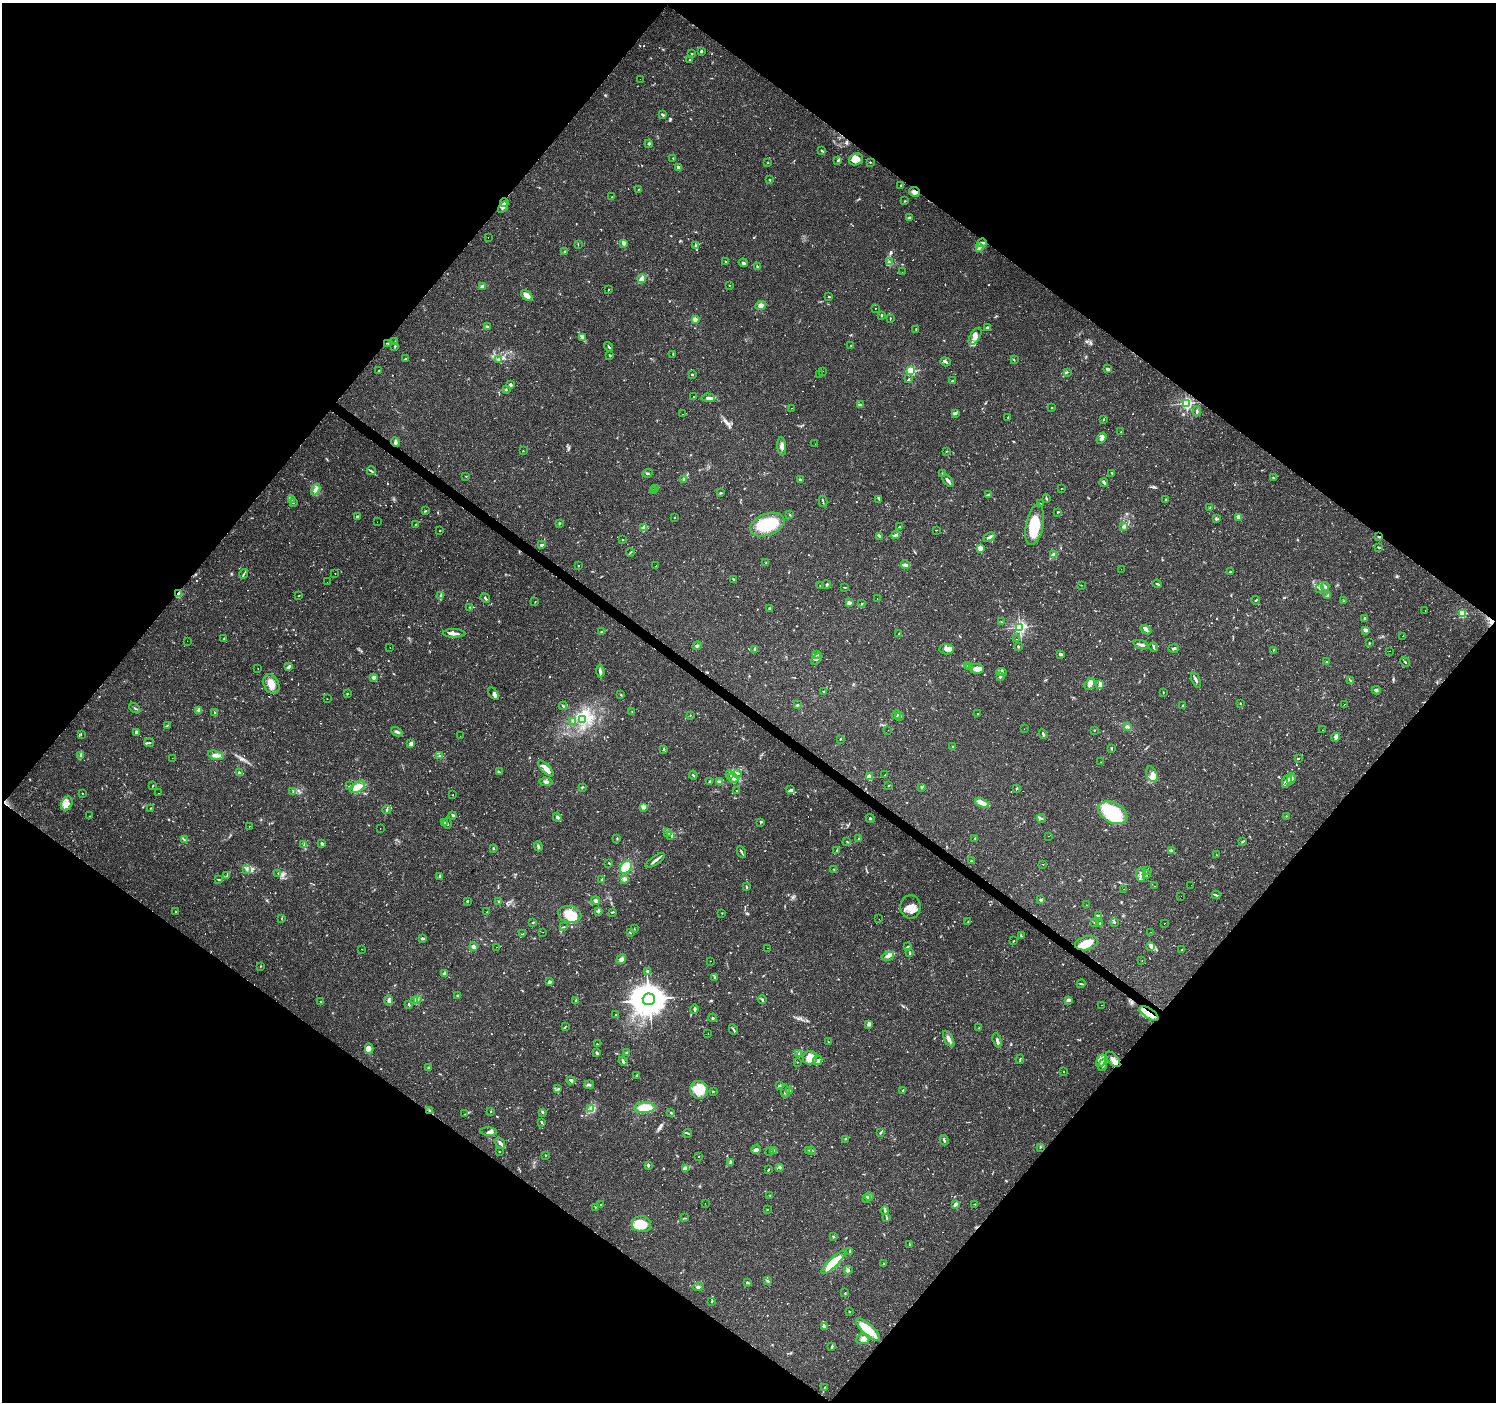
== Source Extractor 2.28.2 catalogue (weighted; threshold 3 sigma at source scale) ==
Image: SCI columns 5-5978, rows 240-5837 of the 5978 x 6011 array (HDU 1 of 3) = the unmasked area's bounding box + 8 px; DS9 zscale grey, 4 x 4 block average (1 PNG px = mean of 4 x 4 image px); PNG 1498 x 1404 px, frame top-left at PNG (2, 3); each listed source drawn as its Kron ellipse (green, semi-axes under 4 px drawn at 4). Shown black and unused: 50% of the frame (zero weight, under 2 of 3 exposures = <1% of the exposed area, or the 3 px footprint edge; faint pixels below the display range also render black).
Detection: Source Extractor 2.28.2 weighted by HDU 2 'WHT'. Background 0.0292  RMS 0.0028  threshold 0.0125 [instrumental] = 3 sigma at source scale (4.5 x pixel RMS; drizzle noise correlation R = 1.50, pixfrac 1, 0.0396/0.0396 arcsec/px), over >= 5 px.
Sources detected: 993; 6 too faint to see at this stretch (4 x 4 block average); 4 inside a brighter object's white glare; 32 cosmic-ray / hot-pixel residue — neither listed nor drawn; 24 coinciding with a brighter row at this scale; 51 inside a brighter listed object's ellipse — not listed separately; of the other 876, all 500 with FLUX_AUTO >= 0.793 (the completeness limit of this list) listed and drawn (376 fainter detections not listed), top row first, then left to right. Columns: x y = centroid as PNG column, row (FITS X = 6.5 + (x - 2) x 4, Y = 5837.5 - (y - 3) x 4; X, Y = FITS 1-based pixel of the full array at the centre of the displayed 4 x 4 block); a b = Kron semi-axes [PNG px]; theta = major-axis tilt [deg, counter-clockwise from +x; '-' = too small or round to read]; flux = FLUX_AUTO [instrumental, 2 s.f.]
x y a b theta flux
701 51 3 2 - 2.1
692 54 2 2 - 1.2
690 60 3 2 - 1
640 79 2 2 - 1.7
663 115 3 2 - 2.9
649 144 4 2 - 1.4
822 151 3 2 - 1.8
673 158 2 2 - 0.98
856 159 7 5 30 20
838 160 3 2 - 2
870 162 2 2 - 0.96
767 163 2 2 - 0.83
678 168 3 3 - 5.5
769 180 2 2 - 1.7
901 185 3 2 - 2
638 190 2 2 - 0.83
914 192 5 5 - 7.1
612 197 2 2 - 0.93
905 201 2 2 - 1.2
504 202 4 3 - 5.6
503 207 6 3 62 5.3
910 217 3 2 - 1.8
488 237 2 2 - 2.4
624 243 3 3 - 8
982 243 5 3 - 4.9
578 244 3 2 - 0.9
696 245 3 3 - 2.8
979 247 4 3 - 2.7
565 251 4 2 - 2.6
726 261 2 2 - 0.99
889 262 3 2 - 1.5
743 263 4 2 - 2.2
757 267 3 2 - 1.7
902 272 2 2 - 0.99
642 279 4 3 - 16
729 285 2 2 - 1
482 287 3 3 - 3.4
608 290 2 2 - 0.93
527 296 7 3 -43 15
829 297 2 2 - 1.5
761 306 6 4 24 7.6
875 308 2 2 - 2.2
882 315 3 2 - 2.4
890 318 3 2 - 0.81
695 319 2 2 - 22
487 327 3 3 - 2
987 327 4 2 - 2.5
916 329 2 2 - 0.87
975 336 9 5 59 9.1
582 337 4 3 - 3.4
395 341 3 2 - 1.3
388 343 3 2 - 1.2
851 345 2 2 - 0.99
395 346 3 2 - 1.9
608 347 5 2 - 2.2
673 354 3 2 - 1
610 356 3 2 - 1.6
405 359 3 2 - 1.6
499 359 4 3 - 2.8
1014 360 3 2 - 1.1
946 362 5 2 - 2.9
1107 369 4 3 - 2.9
379 370 3 2 - 1.1
823 371 2 2 - 1.4
911 371 2 2 - 130
1067 372 2 2 - 1.2
692 375 3 2 - 2
820 375 2 2 - 2.1
909 379 3 2 - 1.4
953 381 3 2 - 2.2
510 384 3 2 - 3.1
506 389 3 2 - 1.3
693 397 2 2 - 1.5
708 398 6 3 -4 6.1
1186 403 3 2 - 220
860 405 4 2 - 7.1
1052 407 2 2 - 0.88
792 408 2 2 - 1.3
1197 411 5 2 - 2.2
955 413 4 2 - 3.1
683 414 2 2 - 1.2
1008 418 2 2 - 0.93
1103 419 3 2 - 1.1
1121 432 2 2 - 0.8
1102 438 6 3 55 6.4
395 442 5 2 - 2.7
815 444 2 2 - 0.93
782 446 9 4 -85 7.6
523 451 2 2 - 0.85
946 451 2 2 - 0.91
371 471 4 2 - 2.1
943 473 2 2 - 1.1
647 474 5 2 - 1.9
1112 474 3 2 - 0.86
466 476 2 2 - 0.88
1273 478 3 2 - 0.98
684 479 3 2 - 2.2
800 480 2 2 - 10
948 481 7 2 -52 5.9
1104 482 4 2 - 5.5
1061 488 2 2 - 0.88
316 489 6 3 62 5.7
656 489 3 2 - 2.5
653 491 2 2 - 0.9
721 493 3 2 - 1.4
989 495 4 3 - 3.2
292 499 3 2 - 1.8
879 499 3 2 - 1.5
1046 499 4 2 - 1.8
1166 499 2 2 - 1.7
823 501 6 2 -75 1.8
293 503 2 2 - 1.1
1041 504 4 2 - 1.6
1210 508 2 2 - 0.83
426 511 3 2 - 1.6
1057 512 2 2 - 0.87
790 515 3 2 - 1.1
357 516 3 2 - 2.1
1239 517 2 2 - 21
674 518 2 2 - 1
1216 518 3 2 - 1.3
377 522 2 2 - 1.2
559 523 2 2 - 4.9
416 524 3 2 - 0.98
767 525 18 11 21 87
1035 525 21 8 79 63
900 526 2 2 - 1.4
644 527 3 3 - 3.7
1123 527 4 3 - 2.5
936 530 3 2 - 0.88
440 531 2 2 - 1
896 535 4 3 - 3.8
879 536 4 3 - 2.6
989 537 6 2 25 4.3
1379 537 3 2 - 2.3
623 540 2 2 - 1.3
541 545 3 2 - 3.5
1378 547 4 2 - 1.4
980 548 2 2 - 36
630 552 4 2 - 1.2
1054 555 4 3 - 12
766 563 4 2 - 1.1
905 564 4 3 - 3.7
578 566 2 2 - 1.4
656 566 2 2 - 1.7
1121 569 2 2 - 1.7
1230 571 3 2 - 1.6
335 573 2 2 - 3
244 574 5 2 - 2.2
733 579 3 2 - 3.4
327 582 2 2 - 0.91
1157 584 4 2 - 2.3
820 585 2 2 - 0.92
826 585 4 2 - 2
1081 585 2 2 - 0.81
1325 586 4 2 - 2.9
844 587 3 2 - 1
1320 588 3 2 - 1.7
178 594 2 2 - 39
299 595 2 2 - 0.97
441 595 2 2 - 1.3
1327 596 3 2 - 2.7
485 598 5 2 - 2.8
877 599 2 2 - 1.3
1256 600 4 2 - 1.7
1343 601 2 2 - 0.83
535 602 2 2 - 0.85
849 603 3 2 - 8.1
862 603 2 2 - 0.84
470 607 2 2 - 0.98
770 608 3 2 - 1.7
1425 610 2 2 - 2.9
1462 613 2 2 - 88
1365 618 3 2 - 2.6
1001 622 3 2 - 0.96
1020 627 3 2 - 300
1146 630 6 3 -28 4.2
1366 630 4 3 - 4.9
602 632 3 2 - 1.7
454 633 11 3 -1 6.8
899 634 2 2 - 0.9
1403 636 2 2 - 2.2
223 639 2 2 - 1.1
1016 639 2 2 - 1.1
187 641 2 2 - 1.8
1369 643 3 2 - 1
1141 645 8 3 -18 6
697 646 5 3 - 2.9
1018 646 3 2 - 1.9
1153 647 5 2 - 2.4
390 648 2 2 - 1.1
1173 648 5 2 - 3.5
755 649 4 2 - 3.1
947 649 7 5 -4 9.6
1273 650 2 2 - 1
1390 651 2 2 - 5.7
817 654 2 2 - 1.2
1061 654 3 2 - 4.9
817 659 6 2 45 3.6
1327 662 3 2 - 1.4
1405 662 5 2 - 1.9
967 666 3 3 - 2.5
970 666 3 2 - 1.4
289 667 4 2 - 4.5
258 669 2 2 - 1.2
976 669 7 4 -5 8.9
600 671 6 3 -84 4.1
1001 672 5 3 - 2.8
1000 676 3 3 - 2.4
374 677 2 2 - 16
1196 680 8 2 -69 4.6
1350 680 3 2 - 0.98
271 684 10 7 -63 16
1090 684 6 4 60 14
1099 684 4 3 - 3.7
1376 690 4 3 - 2.8
824 691 2 2 - 1.4
1163 692 2 2 - 1.1
347 694 2 2 - 2.8
493 694 7 3 -52 4.6
621 695 2 2 - 0.93
327 699 2 2 - 0.88
1240 703 2 2 - 1.3
797 705 3 2 - 1.6
1183 705 3 2 - 1.4
1344 705 2 2 - 6
563 706 4 2 - 1.5
135 708 6 2 -38 2
199 710 3 3 - 5.6
215 712 3 2 - 1.5
632 712 3 2 - 0.82
978 714 2 2 - 1.5
690 715 2 2 - 0.81
896 715 5 3 - 3.4
899 717 3 2 - 1.9
583 719 3 2 - 2
573 721 4 2 - 2.4
167 725 2 2 - 1
1127 726 3 3 - 3.2
1024 729 2 2 - 1.1
888 730 2 2 - 0.85
1094 730 2 2 - 0.9
1323 730 2 2 - 2.2
136 732 2 2 - 5.2
397 732 6 3 -30 5.1
81 734 4 2 - 0.79
1043 734 5 2 - 2.2
460 736 2 2 - 0.84
1336 737 4 3 - 4.9
840 739 2 2 - 1.1
149 743 5 2 - 2
411 744 3 3 - 6.7
953 747 3 2 - 1.4
1111 748 3 2 - 1.4
664 750 3 2 - 1.7
80 755 3 2 - 2
216 755 8 4 -19 7.5
439 756 3 2 - 2.3
172 758 2 2 - 1.5
1299 758 2 2 - 7.8
1101 762 2 2 - 1.2
546 768 10 3 -45 18
239 772 4 2 - 1.8
499 772 4 2 - 1.1
737 773 4 2 - 3.9
730 774 3 2 - 1.4
1152 774 8 5 -68 8.9
693 775 4 2 - 1.9
885 775 2 2 - 1.6
869 777 2 2 - 42
733 778 5 3 - 4.1
1291 779 5 3 - 3.5
1287 780 7 2 63 5.5
709 781 3 2 - 0.88
546 782 6 3 -4 5.4
719 782 4 3 - 4.1
153 786 2 2 - 1.1
349 786 2 2 - 0.84
888 786 2 2 - 1.4
357 787 8 5 30 33
582 787 2 2 - 1.9
921 787 3 2 - 1.3
791 789 3 2 - 1.7
1016 789 4 2 - 1.2
737 791 2 2 - 1
293 792 3 2 - 1.2
82 793 2 2 - 0.87
158 793 2 2 - 2.9
453 795 2 2 - 3.1
982 803 7 3 -20 17
67 804 7 5 63 9.7
644 807 4 3 - 5.2
151 808 3 2 - 0.81
387 810 4 2 - 3.1
1113 813 15 10 -28 120
453 815 2 2 - 5.8
89 816 2 2 - 0.9
1286 816 2 2 - 0.92
557 817 4 2 - 4.1
1041 818 4 2 - 1.9
870 819 4 2 - 1.8
761 822 4 2 - 1.4
444 823 2 2 - 4.3
447 823 5 2 - 1.7
249 826 2 2 - 1
380 828 2 2 - 0.94
667 832 3 2 - 0.94
671 835 4 3 - 2.8
1048 836 2 2 - 1
617 838 3 2 - 1.2
975 838 2 2 - 1.7
858 839 3 2 - 1.3
185 840 2 2 - 0.91
847 841 2 2 - 0.96
1242 841 3 2 - 1.9
304 844 2 2 - 0.96
322 844 3 2 - 4
538 846 5 2 - 3.5
493 849 2 2 - 2.1
836 850 3 2 - 1
1171 851 4 2 - 1.5
741 852 6 2 -63 2.8
1216 855 2 2 - 16
655 860 11 2 37 6.3
971 861 2 2 - 1.2
609 863 2 2 - 1.2
1043 864 2 2 - 1.2
626 867 7 5 53 44
247 869 4 3 - 3.1
834 869 3 2 - 1.2
1147 870 2 2 - 0.83
278 873 2 2 - 0.98
1146 874 3 2 - 1.6
1141 875 7 3 -85 5.1
227 876 2 2 - 0.8
440 876 3 3 - 2.5
218 879 4 2 - 1.4
602 880 2 2 - 5.1
625 880 4 3 - 3
1191 885 2 2 - 1.3
1154 886 2 2 - 1.7
746 887 3 2 - 2.1
1124 889 2 2 - 2.3
1216 895 4 2 - 2
1181 896 2 2 - 1.7
1041 900 4 2 - 2.2
467 901 3 2 - 2.3
499 901 3 2 - 1.6
596 901 4 3 - 5.4
1086 905 2 2 - 0.93
910 907 11 10 - 18
175 911 2 2 - 0.91
598 911 4 3 - 3
487 912 2 2 - 1.1
612 913 2 2 - 0.94
722 913 2 2 - 0.94
570 914 11 8 -11 40
1099 916 4 2 - 3.6
281 918 2 2 - 0.89
879 919 2 2 - 1.2
533 922 3 2 - 1.2
968 922 2 2 - 1.1
1094 922 2 2 - 0.83
1114 922 2 2 - 1.9
1100 923 3 2 - 3.4
1164 923 2 2 - 0.92
564 927 3 2 - 1
634 929 2 2 - 1.1
543 932 2 2 - 0.89
630 932 3 2 - 1.7
1151 932 2 2 - 1.1
523 934 3 2 - 1.9
1021 936 3 2 - 1.3
422 938 3 2 - 5.2
1014 941 3 2 - 1.3
1087 943 11 7 16 29
1150 946 4 3 - 3.5
473 947 4 3 - 3.9
496 947 2 2 - 1.3
908 947 4 3 - 2.9
768 948 2 2 - 1.6
361 949 2 2 - 1.7
1182 950 2 2 - 0.94
909 953 4 2 - 2.3
888 956 6 3 14 5.1
621 959 5 4 - 5.7
1142 960 2 2 - 0.89
710 961 2 2 - 2.4
260 966 3 2 - 0.97
648 971 3 2 - 3.6
445 973 2 2 - 1.5
715 977 3 2 - 2.6
550 982 2 2 - 13
1081 984 4 2 - 1.5
457 996 2 2 - 1.8
418 999 2 2 - 1.9
649 999 6 6 - 3600
762 999 4 2 - 2.2
415 1000 2 2 - 1.1
576 1000 3 2 - 1.3
1069 1000 3 3 - 5.5
389 1001 5 3 - 3.4
321 1002 2 2 - 1.4
409 1004 4 2 - 2.2
1101 1005 2 2 - 0.95
694 1009 5 2 - 2.7
1149 1013 11 4 -35 24
616 1014 2 2 - 0.86
713 1018 4 2 - 2
869 1024 3 3 - 5.5
566 1026 3 2 - 1.2
979 1028 2 2 - 1.4
733 1029 5 2 - 2.2
708 1033 2 2 - 1.3
949 1039 9 3 -62 7.2
997 1040 7 3 -72 5.7
829 1042 2 2 - 0.88
597 1044 3 2 - 1.3
369 1049 5 3 - 6.7
596 1052 3 2 - 1.2
627 1053 3 2 - 2.1
799 1053 2 2 - 1.8
810 1058 7 6 - 22
1020 1059 5 2 - 1.5
1113 1059 9 5 -48 9.8
818 1060 5 4 - 4.1
623 1061 5 2 - 4.1
1101 1061 6 4 66 7.1
797 1062 2 2 - 0.89
1102 1065 6 3 72 4.1
429 1068 2 2 - 6.4
1063 1071 2 2 - 1
636 1076 3 2 - 1.4
571 1080 4 3 - 3.1
589 1085 5 2 - 4
779 1085 4 2 - 1.7
558 1089 3 2 - 1.5
699 1090 9 9 - 55
903 1090 2 2 - 3.1
790 1091 3 2 - 2.3
713 1092 2 2 - 1.7
785 1092 6 3 85 3.7
645 1108 10 5 2 31
591 1109 3 2 - 2.7
430 1111 3 2 - 1.5
491 1112 2 2 - 0.8
542 1112 4 2 - 2.2
671 1112 2 2 - 0.84
465 1114 2 2 - 0.89
542 1122 3 2 - 2.6
489 1132 8 3 -5 5.3
688 1133 4 2 - 2.1
880 1133 2 2 - 1.4
845 1139 3 2 - 1.6
944 1140 5 2 - 3.8
500 1143 6 2 -55 3.7
1040 1147 2 2 - 1.2
756 1149 5 3 - 5.4
808 1150 3 2 - 1.4
812 1150 2 2 - 0.99
774 1151 3 2 - 2.1
499 1152 2 2 - 0.82
770 1152 2 2 - 0.81
545 1155 2 2 - 0.91
698 1157 2 2 - 0.82
730 1163 3 2 - 1.8
648 1165 3 2 - 4.4
780 1167 4 3 - 2.7
685 1168 3 2 - 14
768 1170 4 2 - 1.3
770 1196 2 2 - 0.81
869 1196 4 3 - 3.8
867 1199 3 2 - 1.8
705 1203 2 2 - 1.1
955 1204 3 2 - 6.8
975 1204 3 2 - 1.1
601 1205 2 2 - 2.3
595 1207 2 2 - 0.98
767 1210 2 2 - 1.5
885 1211 4 2 - 3.1
685 1218 2 2 - 0.86
887 1218 4 2 - 1.6
641 1224 9 8 - 44
833 1237 2 2 - 1.3
909 1244 3 2 - 1.2
850 1252 4 2 - 3
833 1262 16 4 44 50
884 1263 2 2 - 1.6
848 1270 4 2 - 2.3
767 1281 2 2 - 0.8
747 1283 3 2 - 1.7
698 1287 5 3 - 4
845 1293 2 2 - 1.1
712 1301 3 2 - 1.7
849 1312 2 2 - 2.5
824 1327 4 2 - 2
868 1330 15 5 -43 38
863 1339 7 5 7 6.2
832 1347 3 2 - 3
824 1387 3 2 - 1.2
Overlapping masked pixels (flux is a lower limit): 6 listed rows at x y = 914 192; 504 202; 1379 537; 178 594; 1149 1013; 430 1111
Diffuse or blended objects may show on this block-average render without a row.